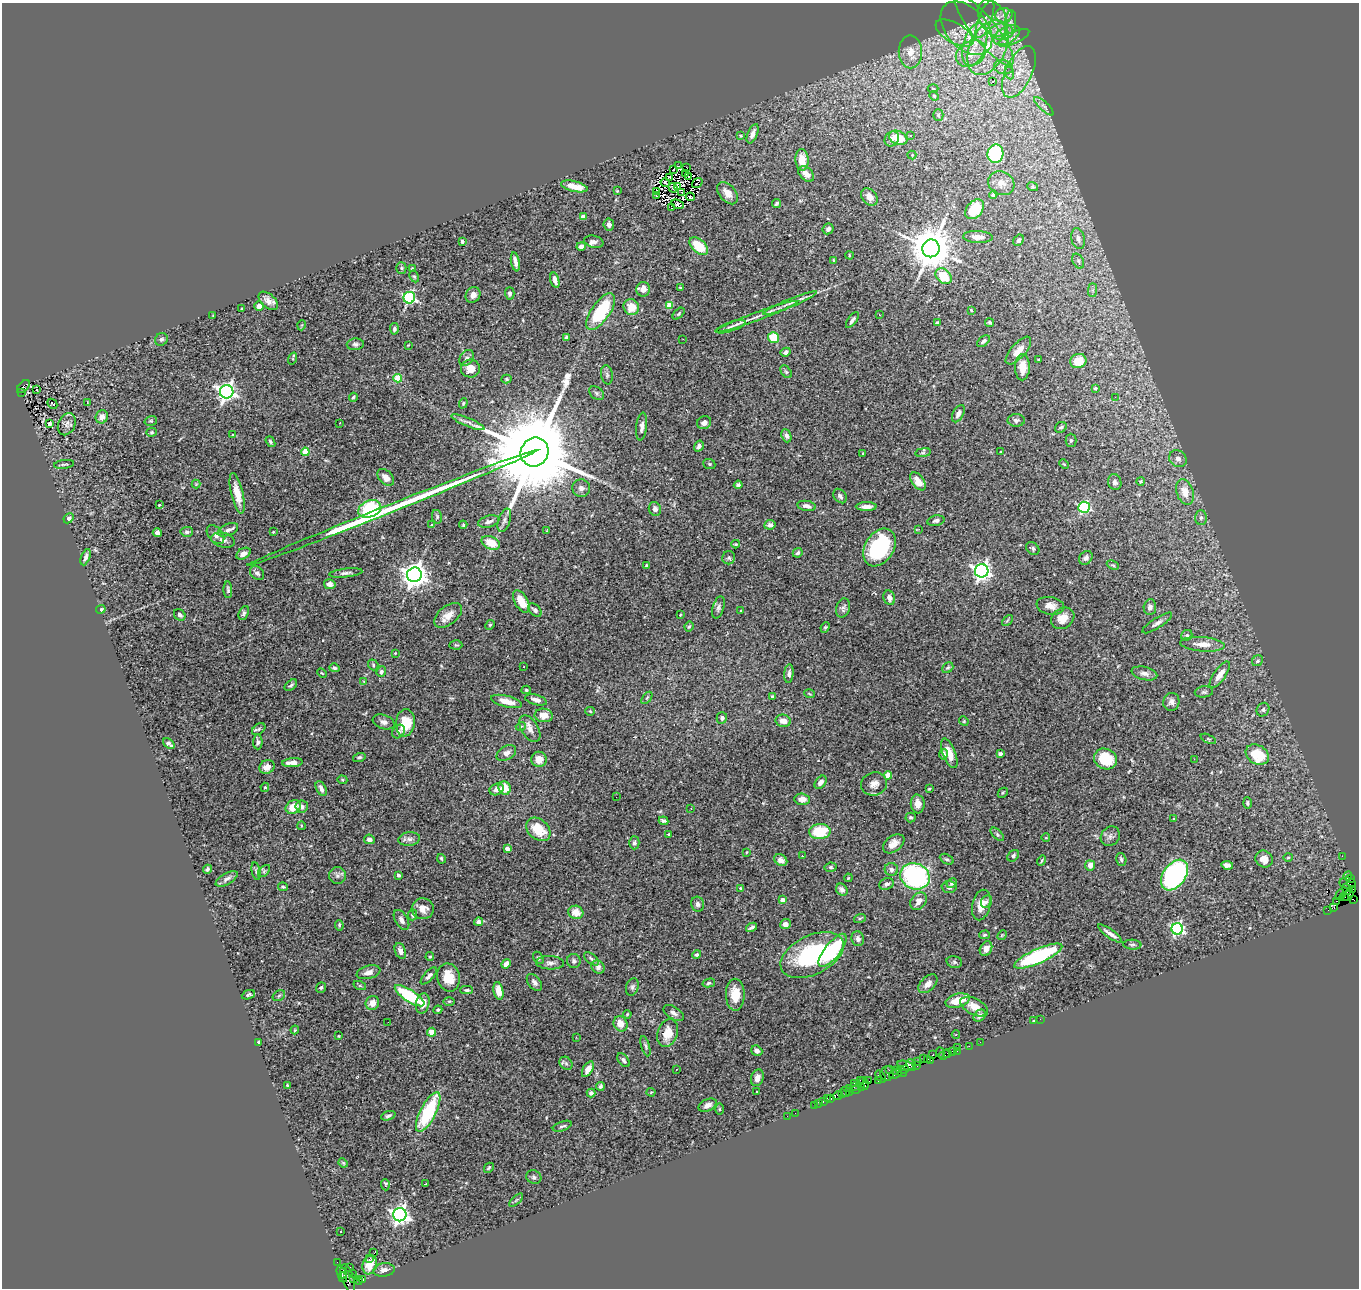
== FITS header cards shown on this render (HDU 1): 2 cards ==
NAXIS1  =                 1357
NAXIS2  =                 1286

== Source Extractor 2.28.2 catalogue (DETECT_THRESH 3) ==
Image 1357 x 1286 px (HDU 1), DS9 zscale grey, 1 PNG px = 1 image px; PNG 1361 x 1290 px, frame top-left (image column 1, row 1286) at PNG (2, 3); each listed source drawn as its Kron ellipse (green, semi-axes under 4 px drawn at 4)
Background 1.72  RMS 0.055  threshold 0.165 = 3 sigma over >= 5 px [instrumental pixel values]
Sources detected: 505; of the 505, the 500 brightest by FLUX_AUTO listed and drawn (5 fainter detections omitted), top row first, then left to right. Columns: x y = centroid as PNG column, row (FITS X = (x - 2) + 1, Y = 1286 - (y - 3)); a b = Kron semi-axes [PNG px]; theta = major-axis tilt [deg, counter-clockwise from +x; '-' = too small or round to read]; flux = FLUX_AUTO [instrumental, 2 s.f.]
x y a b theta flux
1004 15 8 7 - 21
993 18 20 13 -62 63
985 19 20 6 69 27
1011 23 13 5 86 19
966 28 31 20 -47 130
984 30 44 12 -51 140
1001 32 12 8 1 37
955 33 21 10 -30 55
1007 35 14 8 27 40
1014 38 17 6 24 27
975 44 22 11 73 88
988 48 29 18 64 200
910 52 16 11 -89 49
971 54 16 12 32 74
1003 67 10 7 -14 20
1019 72 28 13 65 110
1010 73 7 4 -71 8.2
992 81 3 2 - 7.3
933 89 5 3 - 3.6
934 96 5 4 - 4.1
1044 106 12 4 -43 14
938 115 5 5 - 4.4
753 134 10 5 67 19
741 136 4 2 - 3.4
910 136 3 3 - 6.1
898 138 9 6 -22 62
892 139 8 6 51 21
995 154 9 8 - 260
912 155 4 4 - 4.8
802 160 11 6 -88 56
678 166 2 2 - 4.5
687 168 3 2 - 14
673 170 2 2 - 4.7
685 174 3 2 - 5.4
806 174 9 6 -44 30
689 177 3 2 - 3.5
669 178 3 2 - 4.4
665 183 4 2 - 6.6
697 183 6 2 36 4.6
1001 183 13 11 -28 29
574 186 14 5 -13 49
677 187 4 2 - 7.4
1033 187 5 3 - 4
673 188 5 2 - 3.5
617 191 3 3 - 2.8
657 191 3 2 - 2.2
682 192 3 2 - 2.3
728 193 13 8 -50 34
993 195 4 4 - 7.6
656 196 3 2 - 8
690 197 4 2 - 3
869 197 10 7 -50 26
776 203 5 3 - 6.7
678 204 6 3 -24 7
672 208 3 2 - 2.4
975 209 11 8 50 120
583 217 4 4 - 44
609 224 6 5 - 13
828 229 6 5 - 10
978 237 15 6 -3 25
1078 239 11 6 -77 16
1018 240 6 4 57 6.5
462 241 4 3 - 6.7
594 242 10 6 -14 13
581 246 5 4 - 19
699 246 11 6 -42 99
931 248 9 8 - 13000
849 255 4 2 - 2.9
834 260 3 3 - 3.5
1078 261 8 5 -62 8.3
515 262 9 4 -78 20
401 268 5 5 - 5.2
412 269 4 3 - 3.8
414 276 6 4 -62 5.3
944 276 9 6 -41 110
555 280 8 4 -74 18
680 288 3 2 - 3.8
643 289 7 6 - 27
1092 290 7 4 90 8.1
510 293 6 4 -89 10
473 295 8 7 - 20
409 298 6 5 - 530
268 301 11 6 -42 22
790 303 29 4 22 27
669 305 4 4 - 95
259 306 5 5 - 25
631 307 8 7 - 57
241 309 4 2 - 3.2
971 310 4 2 - 2.9
601 312 21 9 55 210
679 314 7 4 45 5.2
879 314 2 2 - 2.5
213 315 3 3 - 2.8
756 317 43 3 20 37
852 320 9 4 53 11
989 322 4 4 - 6.9
937 323 3 3 - 3.8
302 325 5 3 - 3
731 327 15 4 19 15
394 329 6 4 -87 7.7
566 337 4 3 - 7.8
774 338 5 5 - 110
161 339 7 6 - 9.2
683 339 3 2 - 7.8
983 341 7 4 38 10
355 344 8 6 4 9.7
408 345 2 2 - 2.3
1018 350 17 7 48 35
786 352 5 4 - 16
467 358 9 6 55 11
293 359 6 3 73 3.3
1039 360 3 3 - 5.3
1078 361 8 7 - 73
1022 367 13 7 88 51
470 368 9 9 - 44
786 372 7 4 -53 5.7
607 375 9 6 -81 8.5
398 378 4 4 - 130
507 379 5 4 - 4.3
23 386 8 5 44 760
1095 388 4 4 - 6.2
37 389 3 2 - 12
22 392 3 2 - 190
227 392 7 6 - 1600
597 393 8 5 -41 8.8
353 397 4 3 - 5.6
1115 397 2 2 - 3.4
87 402 3 2 - 6.7
463 403 5 4 - 5.2
52 404 6 3 -44 66
958 414 9 5 62 17
102 417 7 6 - 21
1016 420 8 6 1 10
151 421 6 4 18 5.2
468 422 18 4 -23 17
50 423 4 3 - 6.6
339 423 3 2 - 9
704 423 7 6 - 16
67 424 12 8 66 15
642 427 14 5 83 17
1061 427 6 5 - 6.4
152 432 5 4 - 4.5
233 434 3 2 - 2.6
786 436 7 4 -68 10
1071 440 6 5 - 5.7
270 442 6 4 -53 5.3
699 446 6 4 57 15
305 452 4 4 - 110
535 452 15 13 61 77000
1001 452 2 2 - 2.6
863 453 3 2 - 2.4
923 453 8 4 8 5.8
1178 459 9 8 - 20
64 464 10 3 8 5.7
709 464 6 5 - 5.8
1064 464 5 3 - 3.2
386 477 10 6 -45 24
918 481 10 5 -54 40
1140 481 4 4 - 4.7
1115 482 8 6 -70 14
196 484 4 4 - 3.4
738 485 4 4 - 8.3
581 488 9 8 - 17
1185 492 13 8 -72 50
237 493 21 6 -77 57
840 496 8 6 -52 12
159 505 3 3 - 3.6
807 506 9 5 -10 15
866 507 10 4 -1 20
1084 507 5 5 - 430
392 508 155 4 22 600
370 509 12 8 22 230
655 509 7 6 - 15
437 517 7 5 -77 6.1
69 518 5 4 - 11
1201 518 7 6 - 11
504 520 12 6 72 14
489 521 11 6 15 14
936 521 9 5 12 9.9
432 525 3 3 - 6.6
463 525 4 3 - 4.5
770 525 5 4 - 10
919 529 3 2 - 3.9
228 530 11 5 23 14
547 531 3 3 - 3.6
187 532 6 5 - 11
273 532 3 3 - 2.9
157 533 4 4 - 18
215 535 11 7 -50 19
223 540 12 7 -13 17
491 543 10 6 -25 68
736 544 4 3 - 3.9
879 547 20 14 58 310
1033 548 7 5 -41 7.4
798 553 5 4 - 8.6
243 554 8 5 29 22
86 557 8 4 70 9.9
729 558 7 6 - 8.8
1086 558 7 6 - 13
1113 565 6 4 -25 4.9
646 566 3 3 - 6
982 571 7 6 - 1600
257 573 8 6 -41 11
346 573 17 4 6 12
414 575 7 7 - 3900
330 584 6 5 - 15
228 590 8 4 -86 7.1
889 598 7 5 -70 18
521 601 12 6 -60 56
1050 606 14 8 -9 30
1150 607 8 6 84 14
718 608 11 5 73 12
843 608 10 7 74 12
101 609 5 4 - 7
535 610 8 5 -44 9.8
741 611 3 3 - 5.8
244 613 7 4 67 8.6
180 615 6 5 - 11
448 615 16 9 38 36
680 615 4 2 - 2.6
1063 618 12 10 33 40
1007 620 6 4 45 5
1157 623 17 5 33 17
490 625 5 4 - 4.2
689 626 5 3 - 4.7
825 627 5 4 - 5.4
1187 635 6 5 - 6.8
1202 644 22 7 -4 43
456 645 6 4 -1 4.6
395 653 3 2 - 2.6
1257 661 6 5 - 7.1
373 665 5 4 - 5.6
524 667 2 2 - 4
334 668 5 4 - 7.4
948 668 6 5 - 5.6
381 672 5 4 - 7.6
322 673 5 3 - 3
1144 673 13 6 -13 18
789 674 9 4 85 11
1220 675 16 6 55 35
364 682 4 3 - 2.9
291 685 7 4 38 8.6
526 690 4 4 - 4.7
1204 692 9 5 7 9.4
809 694 5 3 - 3.8
772 696 4 3 - 5.4
647 698 7 3 53 4.6
536 700 11 5 -16 17
507 701 16 5 -14 39
1171 702 9 8 - 17
1263 710 7 6 - 8.4
590 711 5 4 - 4.5
544 715 9 6 -7 41
722 718 5 5 - 9.2
783 721 8 6 -11 29
964 721 5 4 - 4.3
384 722 11 7 -19 17
405 723 14 9 84 96
521 726 5 3 - 3.7
259 729 7 5 38 8.2
530 729 15 8 -58 26
398 732 7 5 56 11
1208 739 8 4 -23 5.7
258 742 7 4 89 9
169 744 7 4 -39 13
506 753 10 7 31 21
949 753 15 6 -69 45
943 754 5 4 - 9.7
1000 754 4 4 - 7.4
1257 755 12 9 -33 130
359 757 6 4 18 6.5
539 759 7 7 - 31
1105 759 12 10 -28 110
1194 759 2 2 - 49
293 763 10 4 4 31
267 767 8 6 27 26
888 775 4 4 - 50
342 780 5 4 - 4.1
821 782 7 5 53 19
874 784 13 11 19 27
265 787 4 4 - 5.3
321 788 8 5 -64 18
505 788 7 6 - 57
497 789 7 5 25 22
929 789 4 3 - 3.3
1003 793 6 3 45 3.8
616 797 2 2 - 5.4
802 799 8 5 -5 24
1247 803 6 4 -89 5.5
918 804 9 7 -84 33
302 806 6 6 - 12
293 807 8 6 32 48
691 809 3 2 - 4.1
911 817 5 5 - 6.3
1173 819 3 2 - 7.9
663 821 5 4 - 8.3
301 826 4 3 - 2.8
538 829 13 10 -41 93
820 831 10 7 3 130
668 834 3 3 - 3.5
997 834 8 4 -46 6.7
1110 836 10 9 - 14
1046 838 4 3 - 2.7
369 839 5 4 - 12
409 839 11 6 6 15
634 843 6 5 - 9
894 844 12 8 36 35
507 849 4 4 - 34
747 852 4 2 - 2.4
802 856 3 2 - 6.8
1013 856 6 5 - 8.6
1342 856 2 2 - 27
1288 857 5 3 - 3.6
441 859 5 3 - 6
947 859 7 4 -26 7.4
1121 859 6 5 - 7.8
1264 859 9 8 - 31
781 860 7 5 -33 16
1042 861 5 2 - 4.4
1090 865 5 5 - 28
1227 865 6 4 -8 15
831 867 6 4 9 6.2
207 869 4 3 - 6.1
891 869 7 6 - 12
256 871 9 4 -79 6.1
264 871 7 4 46 7
399 875 3 3 - 8.3
1174 875 17 11 54 680
337 876 8 8 - 14
915 876 15 13 -24 590
1348 876 5 3 - 170
848 878 4 3 - 3
1351 878 4 3 - 96
227 879 12 5 30 14
952 883 5 4 - 6.2
1348 883 8 5 -8 260
887 884 7 5 23 9.3
283 887 5 3 - 5.3
949 887 7 6 - 14
740 888 4 3 - 3.4
1347 889 6 3 -57 460
1353 889 2 2 - 17
842 890 6 5 - 16
1341 893 7 3 48 380
1348 895 6 4 53 77
1344 897 5 2 - 130
1353 899 4 2 - 43
782 900 4 4 - 31
919 901 10 7 51 27
1336 901 3 2 - 98
987 902 7 5 58 11
697 904 7 6 - 12
981 905 15 9 77 51
1334 908 4 3 - 140
423 909 11 10 - 33
1328 910 2 2 - 20
576 912 7 6 - 37
413 915 5 4 - 9.1
860 918 6 4 19 5.2
401 920 11 6 -60 17
479 922 4 4 - 10
785 924 5 5 - 20
339 925 5 3 - 5.6
752 927 6 3 28 7.8
1177 929 6 5 - 600
1110 934 14 3 -35 18
984 935 5 4 - 5.3
1002 935 5 4 - 3.8
858 939 7 6 - 12
1132 945 9 5 -3 8.7
986 949 8 6 63 20
833 950 20 7 51 270
400 951 8 5 -68 21
697 954 4 4 - 5.8
812 955 34 19 26 420
1038 956 26 7 24 390
430 957 4 3 - 4.2
538 958 6 4 -58 6.6
591 959 9 5 -39 8.4
574 961 7 7 - 9.3
954 962 8 6 -16 6.8
550 963 14 6 -2 18
506 964 5 4 - 24
598 967 7 6 - 13
368 972 12 6 14 20
429 976 11 4 47 12
448 977 14 11 -77 70
534 982 10 6 -52 14
709 983 6 4 13 6.6
928 984 11 7 44 20
360 986 6 4 -19 4.6
632 987 9 6 72 10
321 988 5 4 - 5.7
467 990 6 3 1 5.1
498 991 9 5 -79 43
248 995 7 4 22 7.7
735 995 16 9 -89 69
279 996 7 4 31 5.3
410 996 17 6 -33 250
449 1001 5 3 - 4.4
958 1001 12 6 15 71
372 1003 7 6 - 31
423 1003 10 6 77 31
974 1007 15 8 -27 43
438 1010 4 4 - 6
674 1013 11 6 -32 15
627 1014 4 3 - 3
980 1016 7 5 46 12
1040 1019 2 2 - 54
1033 1021 3 2 - 3.8
388 1022 3 2 - 2.9
620 1024 8 6 -60 35
295 1030 4 3 - 3.9
432 1032 4 4 - 59
668 1033 14 10 71 66
956 1035 4 4 - 4
339 1036 3 2 - 2.2
576 1037 3 2 - 5.2
258 1042 3 3 - 4.9
980 1042 2 2 - 31
645 1046 10 3 -74 6.8
969 1046 2 2 - 41
957 1047 2 2 - 140
757 1051 6 5 - 14
957 1051 2 2 - 74
940 1052 5 2 - 57
952 1052 4 2 - 80
948 1054 4 2 - 76
933 1055 3 3 - 190
944 1055 6 3 34 160
923 1058 2 2 - 99
623 1060 8 5 -53 11
927 1060 2 2 - 35
931 1060 2 2 - 29
918 1061 3 3 - 62
566 1063 7 5 -45 9.6
911 1065 6 3 -64 380
917 1065 4 3 - 120
905 1066 8 5 -17 490
588 1069 8 4 60 22
676 1069 3 2 - 10
890 1070 4 3 - 280
895 1070 3 2 - 87
904 1070 3 3 - 93
902 1072 6 2 -47 100
887 1073 7 6 - 310
895 1074 7 3 24 310
881 1077 6 3 -51 360
757 1078 8 6 71 20
860 1080 4 2 - 150
878 1080 4 3 - 150
869 1081 2 2 - 70
855 1083 3 2 - 97
864 1083 6 3 -68 190
287 1085 3 3 - 2.7
600 1086 4 3 - 7.7
854 1087 3 3 - 100
862 1087 3 3 - 76
849 1088 3 3 - 190
856 1089 5 3 - 140
651 1092 4 4 - 3.7
757 1092 3 2 - 2.7
846 1092 5 3 - 210
849 1092 3 3 - 200
591 1093 4 4 - 10
842 1094 2 2 - 79
837 1096 5 3 - 200
827 1098 2 2 - 22
831 1099 3 2 - 34
823 1101 3 3 - 130
819 1103 2 2 - 18
708 1105 10 6 27 20
814 1105 2 2 - 45
720 1109 5 3 - 3.8
428 1112 22 8 63 280
795 1113 2 2 - 13
388 1116 7 4 20 8.5
787 1116 2 2 - 21
562 1126 10 4 20 9
343 1163 5 4 - 4
489 1168 5 3 - 4.7
534 1177 8 6 -28 9.1
425 1184 3 2 - 5.5
385 1185 5 3 - 6.7
516 1200 8 3 45 5.2
400 1215 6 6 - 1700
341 1231 2 2 - 3.8
374 1253 2 2 - 2.4
370 1258 2 2 - 430
337 1262 2 2 - 30
370 1265 10 7 72 33
350 1267 2 2 - 47
384 1270 11 6 7 16
341 1272 7 3 -64 210
352 1274 4 3 - 68
343 1277 5 2 - 130
348 1278 14 6 -72 930
353 1279 3 3 - 450
359 1280 4 3 - 36
363 1280 3 3 - 750
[5 fainter detections neither listed nor drawn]